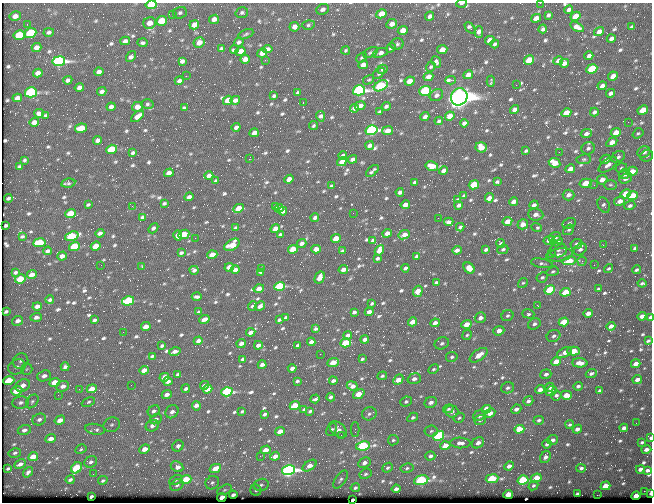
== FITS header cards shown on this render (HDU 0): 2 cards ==
NAXIS1  =                  650 / Width of table row in bytes
NAXIS2  =                  500 / Number of rows in table

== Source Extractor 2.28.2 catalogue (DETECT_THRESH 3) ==
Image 650 x 500 px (HDU 0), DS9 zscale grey, 1 PNG px = 1 image px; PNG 654 x 504 px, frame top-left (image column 1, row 500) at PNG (2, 3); each listed source drawn as its Kron ellipse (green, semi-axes under 4 px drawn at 4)
Background 358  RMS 1.4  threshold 4.26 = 3 sigma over >= 5 px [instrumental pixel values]
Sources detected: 774; of the 774, the 500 brightest by FLUX_AUTO listed and drawn (274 fainter detections omitted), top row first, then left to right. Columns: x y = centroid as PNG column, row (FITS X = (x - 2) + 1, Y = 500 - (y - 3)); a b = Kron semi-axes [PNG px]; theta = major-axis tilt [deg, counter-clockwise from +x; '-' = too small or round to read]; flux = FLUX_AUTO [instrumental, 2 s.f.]
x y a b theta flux
461 3 5 2 - 200
540 3 2 2 - 370
151 5 5 4 - 3300
322 9 6 5 - 370
569 10 4 3 - 350
180 13 7 5 18 210
242 13 6 5 - 200
172 14 2 2 - 450
381 14 5 4 - 1300
548 15 4 3 - 220
15 16 6 4 12 420
430 16 5 4 - 340
576 16 5 4 - 1400
536 18 5 4 - 770
214 19 5 4 - 610
162 21 5 5 - 2600
150 23 6 5 - 990
27 24 2 2 - 160
392 24 5 4 - 610
194 25 5 4 - 700
308 25 6 5 - 200
294 27 5 5 - 480
577 27 7 4 -32 520
632 27 4 3 - 170
470 28 6 3 -47 340
543 29 4 3 - 270
403 30 5 4 - 900
49 32 5 4 - 260
479 32 6 4 90 510
599 32 5 4 - 650
30 33 6 5 - 4800
246 34 8 3 25 160
19 35 6 5 - 3500
611 39 4 3 - 320
490 40 5 4 - 840
125 41 5 4 - 310
199 42 5 5 - 880
239 42 5 4 - 250
142 43 5 4 - 190
397 44 6 5 - 240
495 44 4 3 - 180
37 47 5 4 - 540
221 48 4 4 - 170
391 48 5 4 - 210
234 49 4 3 - 270
267 49 5 4 - 360
346 50 4 4 - 150
442 50 5 4 - 870
241 51 5 4 - 790
262 53 5 4 - 820
371 53 8 4 27 190
380 53 8 4 18 420
131 56 6 4 54 380
589 56 4 3 - 290
362 58 6 4 39 160
245 59 5 4 - 750
265 60 3 2 - 230
529 60 5 4 - 2900
59 61 6 5 - 28000
182 61 4 4 - 280
558 61 5 4 - 490
436 62 6 4 -67 240
564 63 5 4 - 420
363 65 5 4 - 540
431 67 5 4 - 170
382 69 5 4 - 170
592 69 5 4 - 4800
99 72 4 4 - 370
38 73 5 4 - 570
379 73 7 4 41 180
468 75 5 4 - 660
186 76 2 2 - 240
613 76 5 4 - 810
428 77 5 4 - 670
68 80 4 4 - 280
368 80 6 4 32 160
450 80 5 3 - 1300
179 81 4 4 - 320
410 81 5 4 - 1200
491 81 6 3 86 220
516 85 2 2 - 260
381 86 7 5 28 9500
602 86 4 3 - 400
79 88 5 4 - 460
359 90 6 5 - 23000
102 91 4 4 - 380
425 91 6 4 20 11000
31 92 6 5 - 13000
298 92 3 3 - 160
611 93 4 3 - 310
436 95 7 5 34 350
274 96 4 3 - 180
459 97 9 8 - 120000
17 98 5 4 - 490
228 100 5 4 - 1900
235 100 5 4 - 400
303 103 3 2 - 540
147 104 6 5 - 170
360 106 5 4 - 520
386 106 4 3 - 240
111 107 4 4 - 310
137 107 5 5 - 680
184 108 3 3 - 140
354 108 4 4 - 410
515 110 5 4 - 510
643 110 5 4 - 1800
379 112 4 3 - 160
594 112 4 3 - 220
39 113 5 4 - 410
566 113 5 4 - 1400
46 115 4 3 - 200
137 116 7 4 39 570
321 116 5 4 - 340
450 116 5 4 - 1400
425 117 4 4 - 400
439 121 4 4 - 240
34 122 5 4 - 610
628 122 2 2 - 330
464 123 4 3 - 300
314 126 4 3 - 180
236 127 4 3 - 310
81 128 6 4 10 1900
372 130 6 5 - 21000
387 131 5 4 - 710
254 133 4 4 - 610
616 133 5 4 - 1500
638 133 6 4 36 150
586 134 5 4 - 320
97 140 4 4 - 340
612 142 6 4 33 750
370 145 4 3 - 420
481 147 5 5 - 1200
588 148 7 6 - 280
112 149 5 4 - 3500
526 151 4 3 - 150
559 152 2 2 - 350
644 152 6 5 - 450
133 153 4 3 - 200
343 156 4 3 - 290
647 156 6 5 - 200
618 157 7 5 28 260
249 159 3 2 - 1300
352 159 4 3 - 310
584 159 7 5 9 160
605 159 5 4 - 320
24 160 4 3 - 160
342 162 5 4 - 990
554 163 6 5 - 1500
608 165 11 5 35 470
432 166 6 4 -12 1200
20 167 4 3 - 170
621 168 6 4 18 160
570 169 5 4 - 660
372 171 7 3 42 220
444 171 5 4 - 560
632 171 5 4 - 1300
169 173 5 4 - 720
624 174 6 5 - 450
209 176 4 4 - 440
625 178 6 4 20 430
289 179 5 4 - 660
602 180 5 4 - 760
216 181 4 3 - 190
415 182 4 3 - 210
497 182 4 3 - 160
68 183 7 4 11 170
586 183 6 4 12 2200
474 185 5 4 - 3500
594 185 3 2 - 150
610 185 6 5 - 170
331 186 4 3 - 140
400 192 4 3 - 240
625 194 5 4 - 2300
568 195 6 5 - 490
464 196 3 3 - 150
633 196 5 4 - 2600
189 197 5 4 - 400
8 198 4 3 - 160
489 198 5 4 - 890
458 200 4 3 - 280
620 201 6 4 28 670
514 202 5 4 - 600
164 203 4 3 - 160
88 205 4 3 - 140
405 205 5 4 - 670
459 205 4 3 - 280
534 205 5 4 - 290
604 205 8 5 -62 250
132 206 4 2 - 250
630 206 5 4 - 260
275 207 4 3 - 250
239 208 5 4 - 1700
279 208 4 4 - 290
283 211 4 4 - 250
70 213 5 4 - 2600
353 213 2 2 - 190
536 215 7 6 - 500
142 217 4 3 - 190
315 217 4 3 - 320
438 218 2 2 - 140
449 222 4 3 - 280
507 222 5 4 - 1100
569 223 7 5 29 210
523 224 5 5 - 690
6 225 3 3 - 160
460 227 4 3 - 200
537 227 5 4 - 210
153 228 6 3 50 270
236 228 4 3 - 180
275 229 5 4 - 940
569 230 6 4 38 170
100 233 4 4 - 300
387 233 5 4 - 760
184 234 6 4 26 2500
178 235 5 4 - 470
280 235 4 3 - 220
404 235 6 4 22 670
22 236 4 3 - 140
72 236 7 4 18 6700
555 237 6 5 - 360
195 238 2 2 - 270
336 239 5 4 - 1800
373 240 4 3 - 190
549 240 5 4 - 700
557 241 6 5 - 490
39 243 6 4 7 3600
302 243 5 4 - 350
501 243 4 4 - 230
576 244 6 5 - 310
232 245 8 5 32 1900
603 245 2 2 - 470
96 246 5 4 - 1700
74 247 5 4 - 4500
635 248 4 3 - 190
293 249 5 4 - 2100
316 249 5 4 - 790
503 249 5 4 - 190
580 249 7 5 36 300
379 250 5 4 - 1100
457 250 5 3 - 380
486 250 4 3 - 250
558 250 8 7 - 300
47 251 4 3 - 260
342 251 3 3 - 160
181 253 4 3 - 190
551 254 2 2 - 1100
212 255 5 4 - 1400
559 255 13 6 9 780
62 256 5 4 - 560
416 256 4 3 - 170
378 258 4 3 - 200
569 261 7 4 9 2400
582 261 4 4 - 170
542 263 11 4 -11 240
101 265 2 2 - 310
594 265 3 2 - 150
142 267 3 2 - 240
229 267 5 4 - 780
405 268 4 3 - 270
469 268 6 5 - 910
608 268 5 3 - 150
261 269 3 3 - 420
194 270 4 4 - 250
235 270 4 4 - 450
343 270 5 4 - 590
636 270 4 3 - 180
553 271 6 4 20 160
15 272 4 3 - 180
261 272 3 2 - 350
32 275 5 4 - 620
542 277 6 5 - 180
320 278 6 4 60 780
20 279 5 4 - 2600
436 282 4 3 - 160
523 283 5 4 - 150
642 283 4 3 - 150
279 286 5 4 - 8500
259 288 5 4 - 680
598 289 3 3 - 140
550 290 5 4 - 4400
418 291 6 4 71 1400
565 292 5 4 - 2400
197 297 5 3 - 230
50 300 4 3 - 220
128 301 6 4 16 5200
372 303 3 3 - 160
37 306 4 4 - 430
252 306 5 3 - 180
260 306 5 3 - 390
538 306 3 2 - 480
6 311 4 3 - 160
199 312 3 3 - 180
354 312 4 3 - 230
369 312 4 4 - 560
588 313 5 4 - 600
528 314 6 4 -18 200
507 316 6 5 - 200
642 316 4 4 - 450
36 317 6 4 3 340
286 317 3 3 - 170
650 317 4 3 - 530
480 318 6 5 - 510
204 319 5 3 - 480
94 320 4 3 - 200
279 320 4 3 - 200
18 321 6 4 28 470
413 322 5 4 - 930
564 322 5 4 - 3100
435 323 5 3 - 530
466 324 5 4 - 1200
534 324 6 5 - 300
611 326 4 4 - 460
146 327 5 4 - 790
315 329 3 3 - 170
499 331 5 4 - 670
123 332 2 2 - 370
251 332 4 3 - 500
348 335 4 3 - 360
467 335 5 4 - 160
554 336 7 5 22 270
365 339 4 3 - 430
198 341 4 3 - 390
648 341 4 3 - 160
311 342 4 3 - 350
241 343 4 3 - 430
346 343 5 4 - 3800
442 343 7 5 23 290
258 345 4 3 - 400
298 345 3 3 - 150
162 346 4 3 - 180
175 351 6 3 13 430
574 351 6 4 1 1700
564 353 8 4 28 730
320 354 2 2 - 140
479 355 10 5 35 1100
152 356 4 3 - 170
452 357 6 5 - 200
243 359 4 3 - 190
362 359 3 3 - 150
21 361 8 7 - 370
333 362 6 4 23 1500
556 362 5 4 - 1600
580 363 7 4 -4 700
636 364 5 4 - 580
262 365 4 3 - 430
17 367 9 7 27 440
65 367 4 4 - 270
292 368 4 3 - 400
27 369 6 5 - 180
434 369 5 4 - 180
144 370 5 3 - 720
591 373 6 4 20 220
178 374 4 3 - 150
546 374 5 5 - 290
44 376 7 5 22 440
382 376 5 4 - 170
164 377 5 4 - 500
414 379 7 5 20 470
637 379 4 3 - 550
9 380 5 4 - 3300
398 380 6 4 45 1100
168 381 4 4 - 380
297 381 4 3 - 180
333 381 4 3 - 260
55 382 5 4 - 1500
23 385 7 6 - 680
131 385 2 2 - 180
204 385 4 4 - 360
63 386 6 5 - 410
352 386 6 4 -23 570
578 386 5 3 - 210
549 387 5 4 - 270
508 388 6 5 - 210
79 389 3 2 - 140
92 389 5 4 - 1400
186 389 4 3 - 240
207 389 5 4 - 880
540 390 4 4 - 540
17 391 6 4 22 2000
551 391 6 5 - 340
600 391 4 3 - 190
227 392 5 4 - 11000
167 394 5 4 - 370
359 394 6 4 35 1600
58 395 2 2 - 250
556 395 5 5 - 240
566 395 5 4 - 1200
331 397 4 3 - 280
315 399 5 3 - 220
32 401 7 5 51 200
406 401 6 5 - 160
528 401 5 4 - 280
21 402 8 6 14 330
88 402 7 4 27 160
431 402 6 5 - 460
196 406 5 4 - 480
295 406 5 4 - 2900
448 409 5 4 - 160
486 409 5 4 - 2200
516 409 5 4 - 390
304 410 4 3 - 210
154 411 6 5 - 300
242 411 4 3 - 150
310 411 4 3 - 160
452 411 6 6 - 380
172 412 7 6 - 430
490 413 5 4 - 640
265 414 4 3 - 220
369 414 7 6 - 300
479 415 6 5 - 380
413 417 5 4 - 190
459 418 5 4 - 150
39 419 7 5 22 300
156 419 6 4 27 290
60 420 5 4 - 810
480 420 6 4 20 210
539 420 5 4 - 220
636 423 2 2 - 150
112 425 8 7 - 250
570 425 4 4 - 160
152 426 7 5 24 400
624 428 4 3 - 330
95 429 10 5 -9 400
338 429 10 6 -42 490
519 429 5 4 - 1900
577 429 5 4 - 430
24 430 6 5 - 330
331 430 6 4 60 200
355 430 7 3 -90 210
280 431 5 4 - 1100
431 431 6 5 - 190
341 435 3 2 - 160
438 436 6 4 31 6200
650 438 3 2 - 170
51 439 5 4 - 680
393 440 5 5 - 170
552 440 5 4 - 330
642 442 4 3 - 160
460 443 10 5 -1 480
478 443 6 5 - 540
547 444 4 4 - 250
178 446 6 5 - 340
363 446 7 4 9 8700
445 446 5 4 - 1400
81 449 6 4 29 150
145 449 5 4 - 840
646 449 5 4 - 440
266 450 5 4 - 840
15 453 6 4 13 190
260 456 2 2 - 650
275 456 5 4 - 620
430 456 5 4 - 280
33 457 5 4 - 1400
545 457 6 5 - 430
91 462 7 5 32 270
364 463 6 5 - 450
20 464 6 4 28 360
309 466 8 4 36 930
509 466 5 4 - 530
177 467 6 5 - 650
8 468 4 3 - 160
77 468 6 5 - 4300
387 468 5 4 - 180
407 468 7 4 12 190
581 468 5 4 - 240
215 469 6 4 27 1400
640 469 4 3 - 460
288 470 7 5 12 31000
647 470 4 3 - 260
28 472 6 4 51 250
93 474 2 2 - 270
365 474 6 5 - 200
536 478 5 4 - 1800
492 479 6 4 8 5500
70 480 4 3 - 200
103 480 5 4 - 150
176 480 7 4 27 160
186 480 5 4 - 3400
340 480 10 5 56 260
421 480 7 4 14 13000
523 480 5 4 - 7800
212 483 7 6 - 270
177 485 7 5 34 260
261 485 8 6 14 270
533 485 5 4 - 210
605 486 5 4 - 1900
355 488 4 4 - 200
396 489 4 3 - 340
224 490 8 4 26 180
256 490 5 5 - 170
644 491 2 2 - 1600
651 493 4 2 - 360
508 494 5 4 - 1800
577 494 4 3 - 170
233 495 4 3 - 270
597 495 2 2 - 310
91 496 4 3 - 210
636 496 4 4 - 1300
222 497 5 4 - 1200
353 500 3 3 - 400
At the frame edge (FLAGS 8, measured only in part): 6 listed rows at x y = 461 3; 540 3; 151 5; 650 317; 650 438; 651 493
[274 fainter detections neither listed nor drawn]